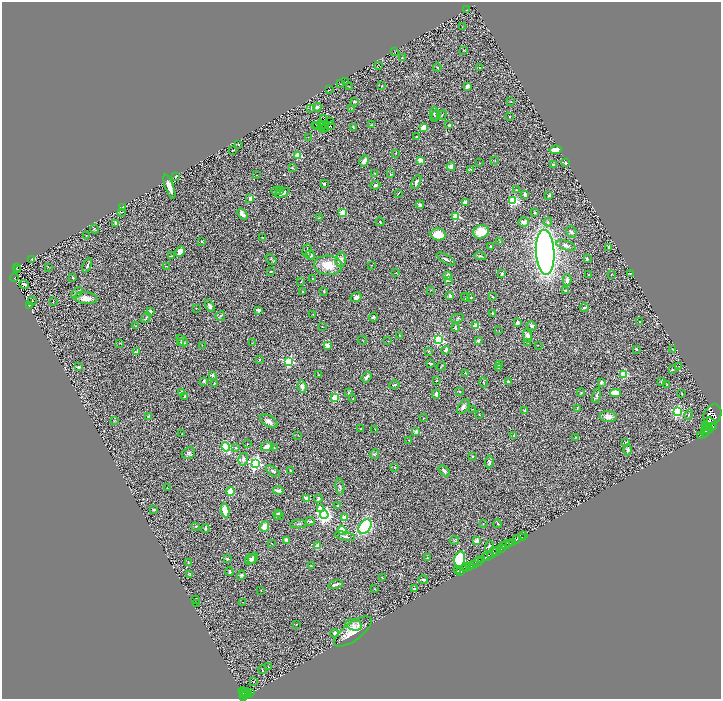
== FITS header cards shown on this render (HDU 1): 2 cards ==
NAXIS1  =                 1438
NAXIS2  =                 1393

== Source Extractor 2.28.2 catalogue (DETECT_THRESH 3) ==
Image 1438 x 1393 px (HDU 1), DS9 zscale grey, zoomed out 1/2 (1 PNG px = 2 x 2 image px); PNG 723 x 701 px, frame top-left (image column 2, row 1393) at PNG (2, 2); each listed source drawn as its Kron ellipse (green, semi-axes under 4 px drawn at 4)
Background 0.774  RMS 0.071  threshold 0.213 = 3 sigma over >= 5 px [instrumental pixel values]
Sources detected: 379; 41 cannot appear on this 1/2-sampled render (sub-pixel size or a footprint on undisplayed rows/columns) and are neither listed nor drawn; the other 338 listed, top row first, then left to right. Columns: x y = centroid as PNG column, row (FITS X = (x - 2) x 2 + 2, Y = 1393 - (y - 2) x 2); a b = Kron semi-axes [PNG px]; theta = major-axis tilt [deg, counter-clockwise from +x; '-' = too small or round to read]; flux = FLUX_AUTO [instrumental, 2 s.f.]
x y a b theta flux
466 10 2 1 - 4.7
462 26 2 1 - 5.3
464 50 2 1 - 5.7
395 52 3 1 - 4.7
402 58 4 2 - 9.8
379 65 2 1 - 3.1
437 67 4 2 - 8.4
479 67 2 2 - 5.5
345 82 4 2 - 9.6
341 84 3 3 - 11
349 86 2 2 - 4.7
382 86 3 2 - 5.9
467 86 4 3 - 55
329 90 3 1 - 5
511 101 3 2 - 5
355 102 3 2 - 19
317 107 4 3 - 57
311 108 3 2 - 6
352 108 3 2 - 7.4
434 114 7 4 88 26
436 115 5 3 - 18
442 115 5 3 - 14
510 116 3 2 - 9.9
323 118 2 1 - 8.6
331 121 2 1 - 13
316 125 2 1 - 5.4
321 125 2 1 - 5.2
330 125 3 1 - 11
372 125 4 3 - 10
449 125 3 2 - 12
317 127 2 2 - 5.8
322 127 2 1 - 5.7
353 127 4 2 - 9.6
423 127 4 3 - 130
323 129 2 1 - 2.4
326 129 3 2 - 11
308 137 2 1 - 3.7
416 137 2 2 - 13
238 144 2 2 - 10
555 150 6 3 9 170
232 151 3 2 - 5.9
396 153 3 2 - 6.4
298 156 3 3 - 550
420 160 2 2 - 220
364 161 6 3 61 94
495 161 2 1 - 4.3
480 163 2 2 - 3.2
566 163 3 3 - 22
553 164 3 3 - 11
292 167 2 1 - 6.7
451 167 4 4 - 97
470 169 4 2 - 8.9
374 173 2 2 - 7.7
390 174 3 2 - 8.2
256 175 2 1 - 3.5
176 176 2 2 - 21
416 182 7 4 63 51
324 184 3 2 - 12
375 185 5 4 - 30
169 187 12 3 -69 110
516 190 3 3 - 7
276 191 5 3 - 22
280 191 4 3 - 19
282 193 7 4 25 67
398 193 2 1 - 7.5
525 195 4 3 - 43
549 196 2 2 - 54
250 199 4 3 - 54
513 201 4 3 - 1000
465 203 3 3 - 90
420 205 4 3 - 36
123 207 2 2 - 110
121 212 2 1 - 3.9
343 213 3 2 - 490
535 213 4 2 - 14
242 214 6 3 -51 83
456 216 3 3 - 630
319 218 3 2 - 6.2
380 222 4 2 - 11
524 222 5 4 - 74
548 222 4 4 - 19
116 223 2 2 - 120
95 229 4 3 - 14
481 232 8 6 25 270
571 232 6 5 - 31
438 234 7 6 - 220
86 236 3 2 - 5.3
263 237 3 2 - 11
202 241 3 2 - 10
500 242 4 2 - 7.2
566 245 10 4 -19 64
490 247 3 2 - 12
609 247 3 3 - 12
307 251 7 3 77 24
180 252 5 3 - 140
545 252 22 9 -86 9100
310 255 5 4 - 51
172 256 3 2 - 11
480 256 6 3 -10 15
31 259 4 2 - 8.5
271 259 6 2 -43 14
446 259 10 3 -31 37
587 259 3 2 - 26
341 260 7 5 85 72
87 265 8 2 66 31
328 265 14 9 -4 280
372 265 2 1 - 4.8
166 266 3 2 - 4.6
16 267 3 1 - 58
48 267 2 2 - 3.9
18 269 3 1 - 2.6
271 271 4 2 - 9.3
396 273 2 1 - 3.6
502 274 4 3 - 17
611 274 2 1 - 5.9
630 274 2 2 - 9.7
448 275 3 3 - 120
589 275 3 2 - 9.8
73 277 2 2 - 15
14 278 4 3 - 150
312 279 3 2 - 5.3
567 280 5 3 - 50
448 281 4 2 - 7.2
301 282 3 2 - 10
24 284 5 3 - 37
431 290 3 2 - 6.1
565 290 2 2 - 43
303 292 2 2 - 7.5
324 292 4 3 - 10
77 293 6 4 42 28
450 296 3 3 - 34
493 296 3 2 - 6.5
356 297 6 4 31 54
465 297 4 1 - 5.5
471 297 2 2 - 20
86 298 11 6 -6 120
32 301 4 2 - 6.1
53 301 4 1 - 4.8
29 306 2 1 - 3.5
210 306 7 3 -61 43
196 308 3 2 - 5.4
584 308 4 3 - 18
258 310 2 2 - 95
150 312 3 2 - 45
492 313 2 2 - 16
313 314 3 2 - 5.2
220 316 5 3 - 17
373 317 4 3 - 16
146 318 6 2 59 14
457 318 7 3 13 17
639 322 2 2 - 17
517 323 3 3 - 50
135 326 3 2 - 6.4
322 326 2 1 - 3.8
475 326 3 2 - 350
531 326 5 3 - 29
455 328 4 3 - 9.9
499 331 2 1 - 3.6
399 335 3 2 - 6.4
528 336 7 4 -75 68
363 340 4 2 - 8.7
439 340 3 3 - 1600
182 341 6 3 -46 26
388 341 2 2 - 4.3
478 341 2 2 - 53
120 343 3 2 - 6.9
181 343 2 2 - 31
252 343 3 2 - 6.6
528 343 3 2 - 9.2
202 345 2 1 - 4
327 345 2 2 - 190
538 345 2 1 - 4.1
636 349 2 2 - 11
673 349 4 3 - 7.6
446 350 4 3 - 25
428 351 3 3 - 9
137 352 2 2 - 56
259 359 2 2 - 17
289 361 3 3 - 1500
431 363 4 2 - 15
499 365 4 3 - 16
441 366 5 2 - 8.4
679 366 2 2 - 6.7
78 367 4 3 - 20
498 367 3 2 - 7.5
672 370 3 3 - 13
465 373 2 2 - 5.5
624 374 3 3 - 610
212 375 2 2 - 71
318 375 2 2 - 6.9
366 377 6 3 53 43
436 380 2 2 - 9.7
204 381 4 3 - 18
662 381 4 3 - 14
484 382 5 2 - 11
508 382 3 2 - 47
601 383 3 3 - 45
214 384 3 2 - 11
667 384 3 2 - 6.6
394 385 5 3 - 18
302 386 6 4 -83 51
459 391 4 2 - 12
181 392 2 2 - 140
349 392 4 3 - 11
581 392 4 3 - 12
615 393 5 4 - 180
436 394 4 3 - 35
682 394 3 2 - 5
185 396 4 3 - 19
597 396 8 3 78 26
335 398 3 2 - 430
353 398 2 2 - 6.4
463 407 8 4 54 60
472 409 3 2 - 4.4
577 409 2 1 - 6.7
525 410 3 3 - 12
677 411 4 4 - 2000
689 414 5 3 - 12
479 415 2 1 - 4.9
712 415 11 8 61 4400
148 416 4 3 - 12
608 417 8 5 -3 110
423 418 2 2 - 5.3
114 421 3 3 - 7.7
269 421 10 5 -29 56
711 424 6 4 -67 3500
706 425 2 1 - 870
708 426 4 3 - 940
713 426 3 2 - 1000
361 429 2 2 - 5.5
375 429 2 1 - 3.6
708 430 5 3 - 2200
416 431 2 2 - 130
705 432 5 3 - 2000
182 434 2 2 - 7.8
297 435 4 1 - 5.6
514 435 2 2 - 41
700 435 2 1 - 160
576 437 3 2 - 8.5
409 440 3 1 - 5.6
626 443 2 2 - 52
247 444 2 2 - 6.4
226 447 4 3 - 820
266 447 6 3 21 76
274 447 2 1 - 4
235 448 4 3 - 11
628 450 5 4 - 28
188 453 7 5 20 33
375 454 5 4 - 18
473 457 3 2 - 8.5
243 459 6 5 - 49
489 462 6 4 86 25
256 463 4 4 - 3000
394 467 2 2 - 8.6
273 471 8 3 -34 23
290 471 3 2 - 20
444 471 6 3 -43 29
340 486 8 3 -82 23
167 487 2 2 - 4.1
278 490 5 2 - 39
230 492 4 3 - 230
307 498 3 3 - 78
318 498 4 3 - 24
338 506 3 3 - 16
320 509 3 3 - 200
154 510 2 2 - 48
225 510 7 4 -81 270
279 513 4 3 - 19
279 515 5 4 - 33
324 515 4 4 - 4600
345 518 3 2 - 270
310 521 4 2 - 18
298 524 8 3 3 16
483 524 2 2 - 5.4
498 524 4 2 - 17
196 526 4 3 - 11
265 526 5 4 - 140
365 527 8 5 54 1500
205 529 4 4 - 19
342 530 5 3 - 240
345 536 10 3 -12 48
523 536 2 1 - 13
522 537 3 2 - 22
516 539 4 2 - 1200
287 540 4 3 - 66
454 540 4 3 - 14
477 541 2 2 - 230
512 542 2 2 - 970
272 544 2 1 - 3.7
510 544 3 2 - 600
506 545 4 2 - 370
318 546 3 3 - 98
503 546 3 2 - 440
489 547 6 4 87 34
501 549 3 2 - 530
497 551 3 2 - 350
492 553 7 3 54 950
487 556 6 2 27 2700
253 558 6 4 56 48
427 558 2 1 - 7.3
227 559 3 3 - 16
250 559 6 5 - 38
460 559 7 5 75 720
481 559 3 2 - 640
188 562 2 2 - 6.4
478 562 5 2 - 950
311 565 2 2 - 6.7
473 565 2 2 - 240
467 567 3 1 - 4.2
470 567 2 2 - 190
466 569 2 1 - 40
229 571 4 3 - 27
458 571 3 2 - 8.1
461 572 2 1 - 25
190 575 3 2 - 6.1
241 575 5 4 - 22
382 577 2 2 - 9.1
423 579 5 2 - 17
335 584 7 2 17 38
374 589 3 2 - 7.8
415 589 2 2 - 13
261 591 2 1 - 3.7
196 599 2 2 - 17
243 602 2 2 - 5
197 603 2 2 - 9
297 624 2 2 - 4.6
354 625 8 5 -15 49
353 631 22 9 36 280
335 633 4 3 - 30
268 667 2 2 - 7.6
262 670 4 2 - 8.2
253 682 2 2 - 25
243 691 4 3 - 300
244 693 5 2 - 320
251 693 3 2 - 160
248 694 3 3 - 110
245 695 2 2 - 93
244 696 3 2 - 130
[41 sub-pixel or undisplayed-footprint detections neither listed nor drawn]